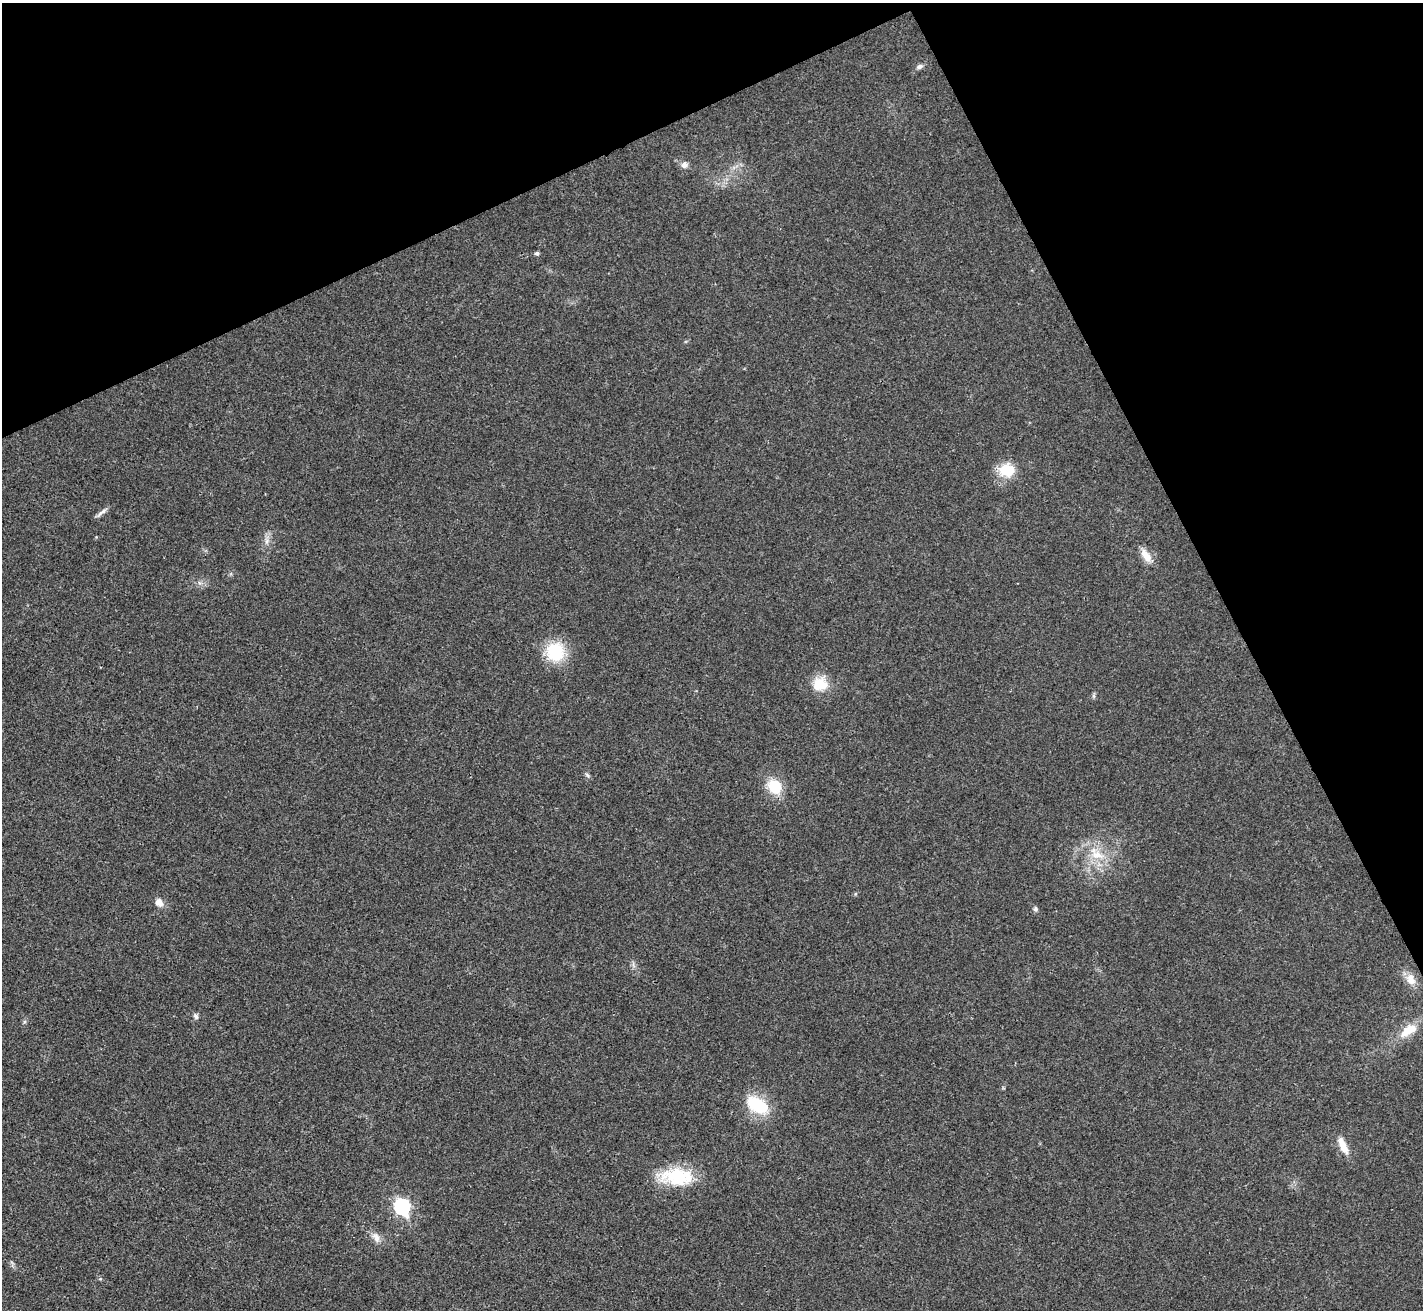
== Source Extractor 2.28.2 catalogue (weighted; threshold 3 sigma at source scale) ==
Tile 3 of 4 x 4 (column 3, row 1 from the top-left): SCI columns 2847-4267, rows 4214-5521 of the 5689 x 5677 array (HDU 1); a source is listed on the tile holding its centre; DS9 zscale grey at full resolution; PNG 1425 x 1312 px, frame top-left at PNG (2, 3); no overlay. Shown black and unused: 24% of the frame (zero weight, under 3 of 4 exposures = <1% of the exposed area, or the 3 px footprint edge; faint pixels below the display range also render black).
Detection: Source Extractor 2.28.2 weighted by HDU 2 'WHT'; one run over the whole footprint, this tile lists its part. Background 0.0208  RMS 0.0055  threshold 0.0248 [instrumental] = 3 sigma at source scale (4.5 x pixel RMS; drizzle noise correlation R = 1.50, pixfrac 1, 0.05/0.05 arcsec/px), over >= 5 px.
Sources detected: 23; all 23 listed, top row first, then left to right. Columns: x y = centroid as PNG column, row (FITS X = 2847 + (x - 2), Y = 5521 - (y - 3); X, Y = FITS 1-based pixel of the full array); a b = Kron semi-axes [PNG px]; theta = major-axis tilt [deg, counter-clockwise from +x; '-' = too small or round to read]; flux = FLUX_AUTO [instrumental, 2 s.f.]
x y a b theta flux
919 67 10 6 27 1.7
684 165 9 8 - 2.4
537 253 6 5 - 1
1007 470 20 16 -4 14
102 512 16 5 36 2.2
267 541 7 4 71 1.5
1146 555 19 9 -56 6
555 652 18 17 - 27
820 684 19 17 7 12
1094 696 6 4 -71 0.86
587 775 7 5 -45 1
775 787 18 14 -62 15
1097 855 18 11 -16 9.8
159 902 10 8 -47 3.7
1035 909 6 6 - 1.1
1411 980 15 10 -67 5.6
196 1016 8 6 -63 1.4
1408 1030 25 12 33 10
757 1105 22 13 -30 29
1343 1146 22 8 -65 7.2
677 1176 40 20 -4 28
402 1207 8 7 - 99
376 1237 15 9 -61 3.9